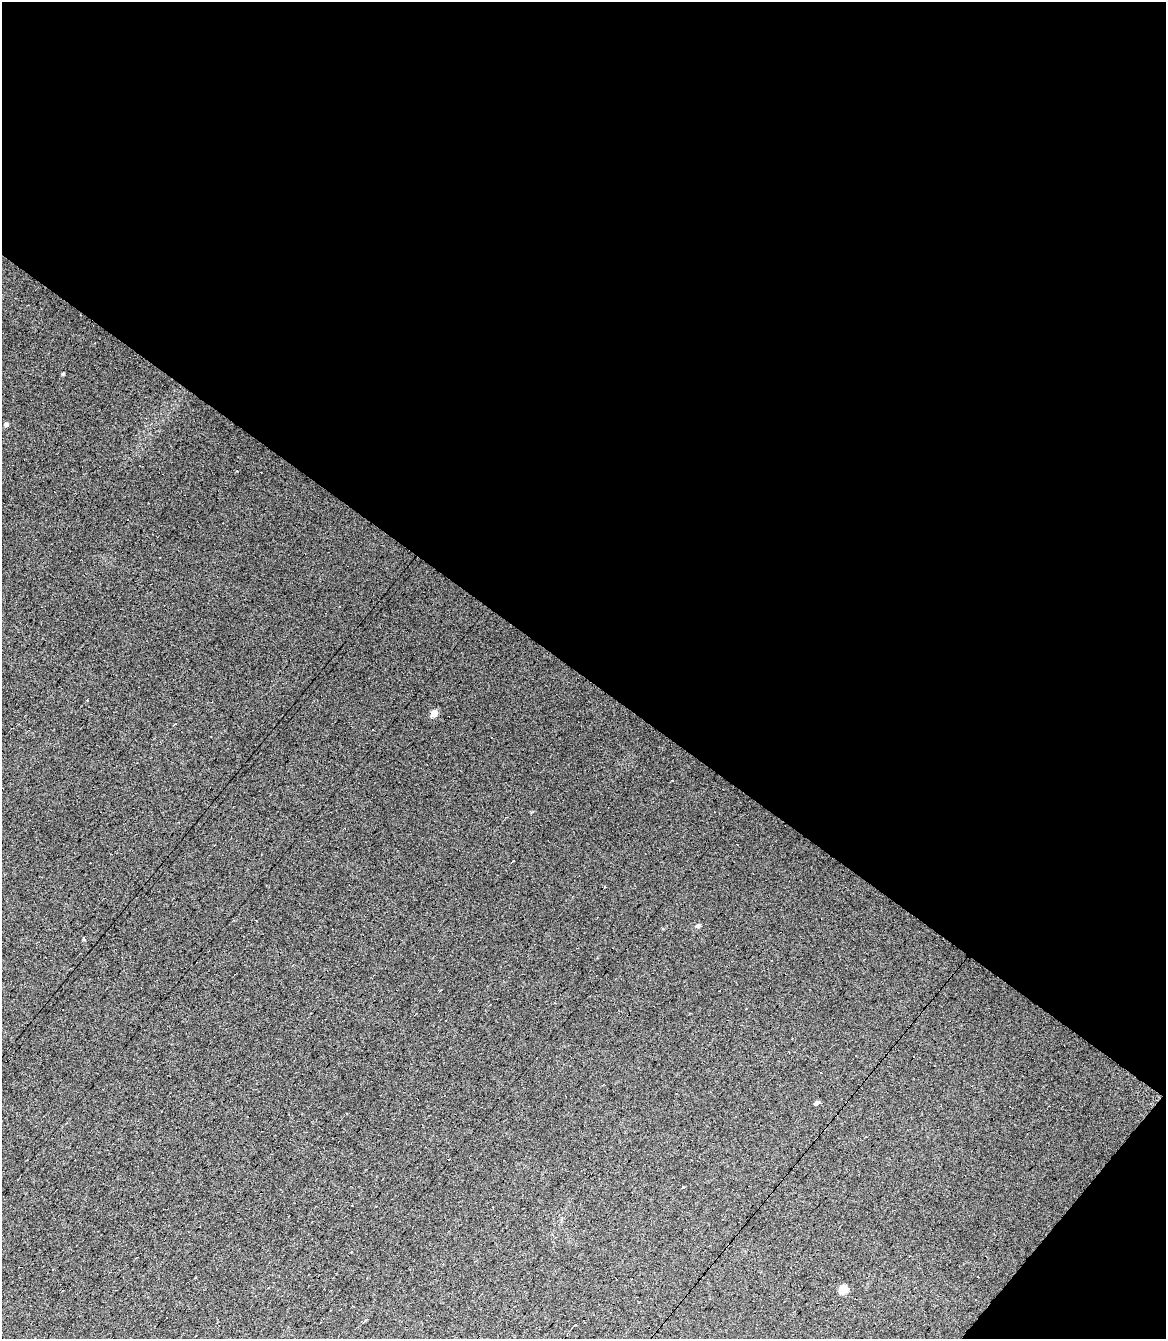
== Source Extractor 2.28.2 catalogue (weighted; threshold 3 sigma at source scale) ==
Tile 8 of 4 x 3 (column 4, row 2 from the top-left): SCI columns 3491-4654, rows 1545-2881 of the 4654 x 4391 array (HDU 1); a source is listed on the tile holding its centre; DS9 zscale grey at full resolution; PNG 1168 x 1341 px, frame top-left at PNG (2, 2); no overlay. Shown black and unused: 52% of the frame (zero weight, under 7 of 13 exposures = <1% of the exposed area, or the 3 px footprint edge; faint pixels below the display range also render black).
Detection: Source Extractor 2.28.2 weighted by HDU 2 'WHT'; one run over the whole footprint, this tile lists its part. Background 0.0179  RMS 0.0058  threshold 0.0237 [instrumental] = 3 sigma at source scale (4.09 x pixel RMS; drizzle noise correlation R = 1.36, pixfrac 0.8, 0.0396/0.0396 arcsec/px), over >= 5 px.
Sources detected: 20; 9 cosmic-ray / hot-pixel residue — not listed; the other 11 listed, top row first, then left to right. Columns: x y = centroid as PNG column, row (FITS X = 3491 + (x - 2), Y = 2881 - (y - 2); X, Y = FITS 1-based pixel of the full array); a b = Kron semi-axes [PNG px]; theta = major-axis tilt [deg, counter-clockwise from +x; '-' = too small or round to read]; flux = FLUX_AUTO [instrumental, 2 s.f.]
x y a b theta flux
63 374 4 3 - 0.68
6 424 4 4 - 1.4
434 713 5 5 - 5.9
605 887 3 2 - 0.49
698 926 6 5 - 1.1
84 939 3 3 - 6
816 1103 5 4 - 1.7
682 1187 3 3 - 1.3
843 1289 6 5 - 15
366 1320 5 3 - 0.47
575 1325 3 2 - 0.57